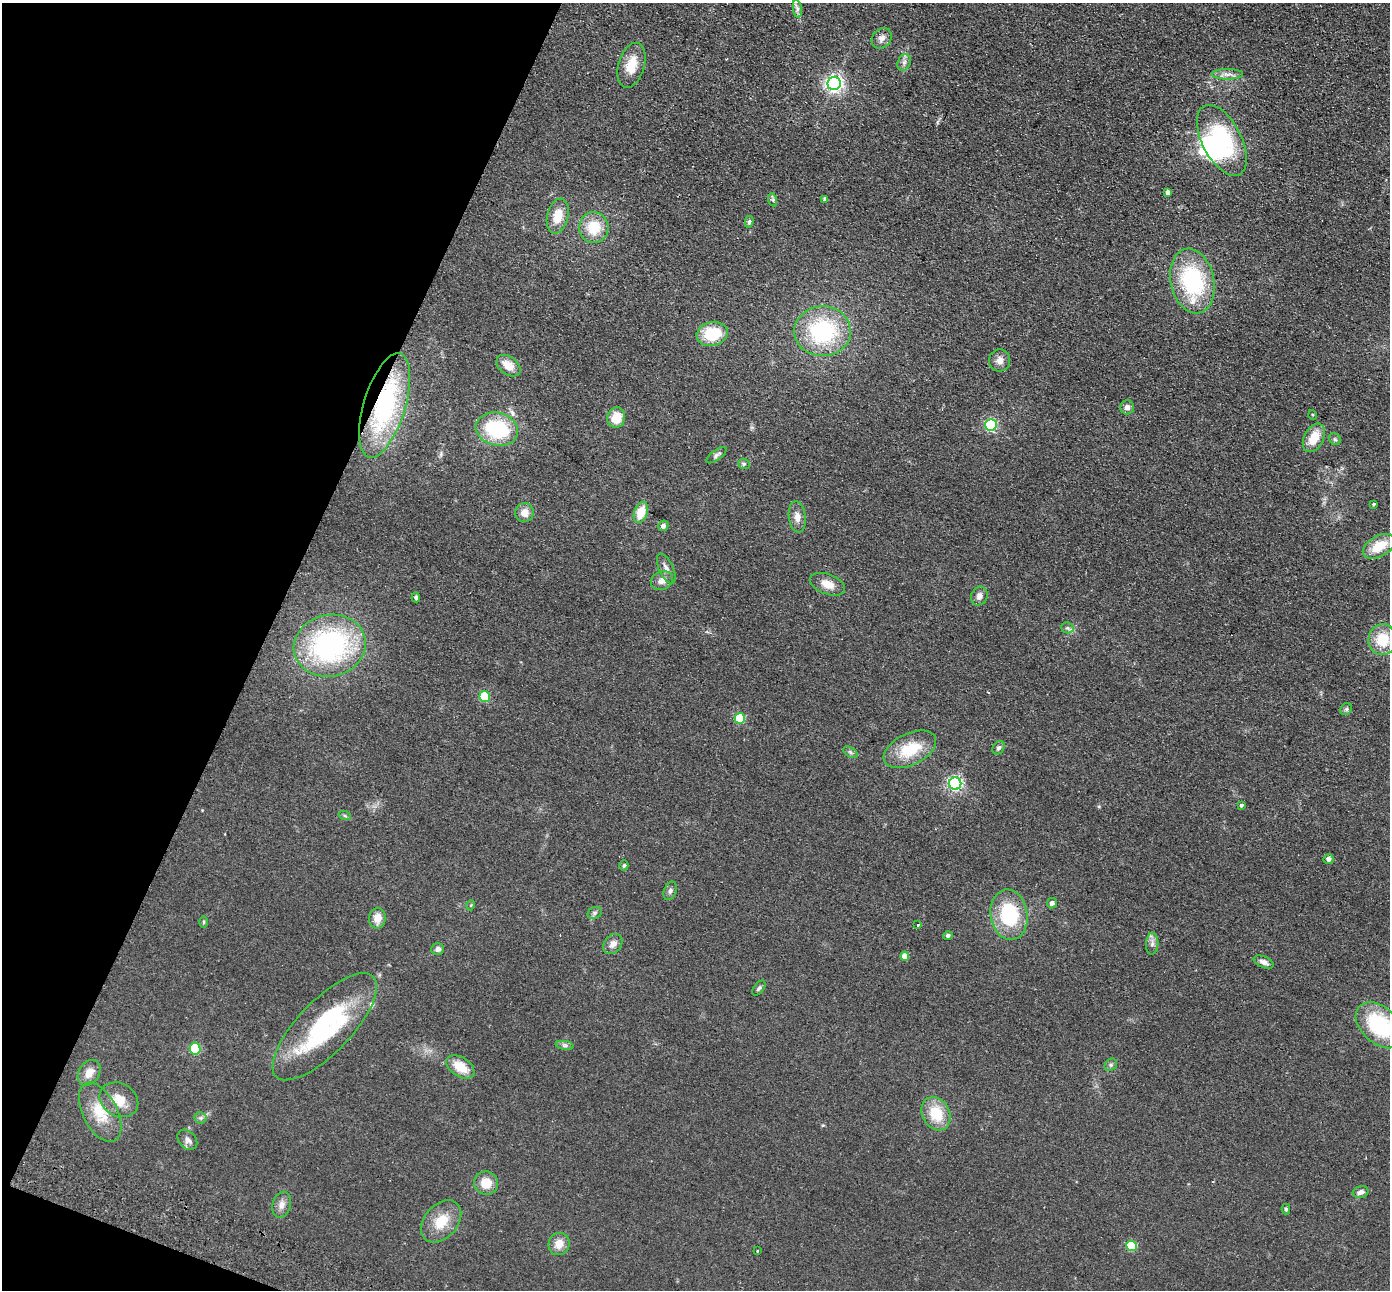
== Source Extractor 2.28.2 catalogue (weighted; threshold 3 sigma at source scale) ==
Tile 9 of 4 x 4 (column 1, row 3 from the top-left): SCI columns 27-1414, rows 1615-2902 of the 5603 x 5672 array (HDU 1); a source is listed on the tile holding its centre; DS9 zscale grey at full resolution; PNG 1392 x 1292 px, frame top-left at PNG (2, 3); each listed source drawn as its Kron ellipse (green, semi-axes under 4 px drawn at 4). Shown black and unused: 20% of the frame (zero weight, under 2 of 3 exposures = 3% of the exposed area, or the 3 px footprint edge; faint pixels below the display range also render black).
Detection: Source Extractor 2.28.2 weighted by HDU 2 'WHT'; one run over the whole footprint, this tile lists its part. Background 0.0692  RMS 0.0096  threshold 0.0433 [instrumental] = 3 sigma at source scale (4.5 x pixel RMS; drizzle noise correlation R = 1.50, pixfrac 1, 0.05/0.05 arcsec/px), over >= 5 px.
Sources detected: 92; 2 inside a brighter object's white glare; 1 cosmic-ray / hot-pixel residue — neither listed nor drawn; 1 inside a brighter listed object's ellipse — not listed separately; the other 88 listed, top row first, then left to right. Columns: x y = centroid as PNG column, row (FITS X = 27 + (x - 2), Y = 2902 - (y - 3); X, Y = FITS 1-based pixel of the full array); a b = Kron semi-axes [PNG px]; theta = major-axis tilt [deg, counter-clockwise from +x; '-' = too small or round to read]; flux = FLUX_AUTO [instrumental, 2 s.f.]
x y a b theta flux
797 9 9 4 -82 3
882 38 11 9 48 5.3
904 62 8 6 68 3.4
631 65 23 13 73 20
1228 74 15 5 0 5.4
834 83 6 6 - 370
1222 140 38 19 -62 79
1168 192 4 3 - 2.7
825 199 4 3 - 1.9
773 200 7 4 -73 1.9
558 216 18 10 77 17
749 222 6 4 80 1.8
594 227 15 15 - 25
1192 281 33 21 -78 98
823 331 28 25 1 93
712 334 16 12 14 37
1000 360 11 10 - 6
508 366 13 9 -37 13
385 405 54 21 73 130
1127 407 7 6 - 4.1
1313 415 5 3 - 0.97
616 418 10 9 - 17
991 425 6 5 - 120
497 429 21 16 -12 69
1314 438 15 9 63 18
1335 439 6 5 - 1.6
716 455 12 5 36 2.9
744 464 6 5 - 1.7
1374 504 3 3 - 1.1
641 512 11 6 70 19
524 513 9 9 - 9
797 517 16 8 -83 6.9
663 526 5 5 - 3.6
1379 546 18 10 29 23
666 569 16 7 -65 5.5
662 581 11 9 25 6.2
828 584 18 10 -21 11
979 596 10 8 62 4.4
416 597 5 4 - 1.9
1067 628 6 5 - 2.2
1383 640 15 14 - 26
330 646 36 31 12 160
485 696 5 5 - 48
1346 709 6 5 - 1.9
740 718 5 5 - 45
999 748 7 5 54 2.5
910 749 28 15 26 34
850 752 8 4 -32 2.1
955 784 6 6 - 200
1241 805 3 3 - 14
345 816 6 4 -20 1.2
1328 859 5 5 - 4.4
624 865 5 4 - 1.3
670 891 9 6 68 3
1052 903 5 5 - 3.2
471 905 5 3 - 0.79
595 913 7 5 22 2.1
1009 915 25 18 -81 59
377 918 10 8 80 11
204 922 6 4 -89 1.1
918 925 3 3 - 1.5
948 936 5 4 - 2.4
613 944 11 8 51 5.8
1152 944 11 6 87 3.7
438 949 6 6 - 3.4
905 956 4 4 - 10
1264 962 11 5 -22 4
759 988 9 5 53 2
1379 1025 28 18 -43 73
325 1027 70 26 46 130
565 1045 9 4 -8 2.3
195 1049 6 5 - 67
1111 1065 7 5 45 1.9
460 1067 16 9 -33 17
89 1073 14 10 57 9.8
119 1100 20 16 -30 16
100 1112 32 17 -63 27
936 1114 17 13 -63 27
200 1118 6 5 - 2
187 1140 11 8 -48 4.3
486 1183 12 11 - 16
1361 1192 8 6 15 3.8
282 1205 13 9 74 6
1286 1209 5 4 - 1.4
441 1221 24 16 49 22
559 1244 11 10 - 11
1132 1246 5 5 - 57
758 1251 3 3 - 2.1
Overlapping masked pixels (flux is a lower limit): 3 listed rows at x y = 385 405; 1009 915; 325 1027
Isophote crosses this tile's border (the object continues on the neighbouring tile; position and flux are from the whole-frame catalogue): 1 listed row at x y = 1379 1025